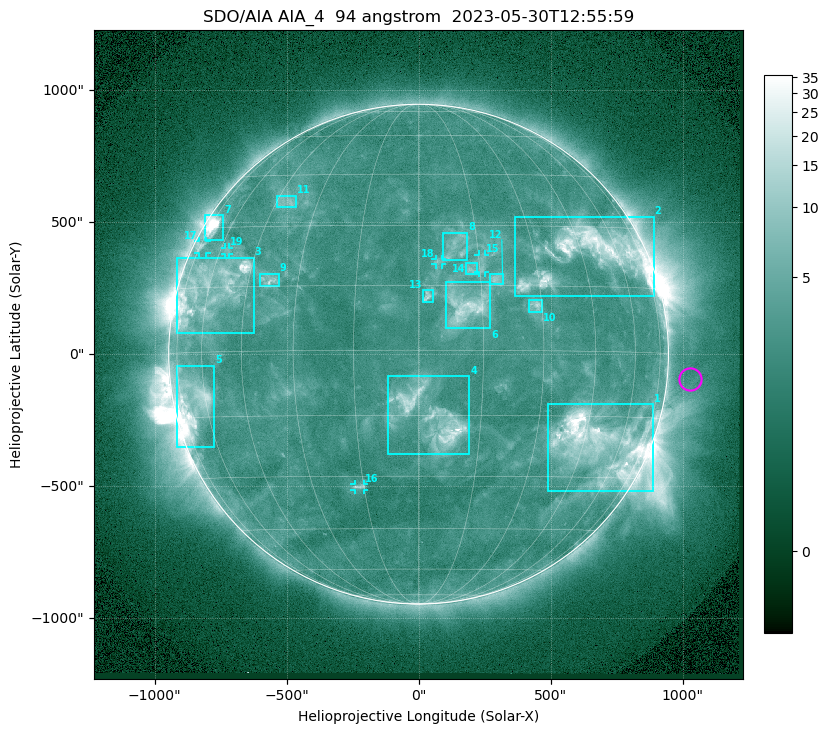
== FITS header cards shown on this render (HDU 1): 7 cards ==
TELESCOP= 'SDO/AIA '           / For AIA: SDO/AIA
INSTRUME= 'AIA_4   '           / For AIA: AIA_ATA1, AIA_ATA2, AIA_ATA3 or AIA_AT
WAVELNTH=                   94 / [angstrom] Wavelength
WAVEUNIT= 'angstrom'           / Wavelength unit: angstrom
DATE-OBS= '2023-05-30T12:55:59.122' / [ISO] Date when observation started; ISO 8
CTYPE1  = 'HPLN-TAN'           / CTYPE1: HPLN
CTYPE2  = 'HPLT-TAN'           / CTYPE2: HPLT

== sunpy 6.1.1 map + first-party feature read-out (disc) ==
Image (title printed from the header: SDO/AIA AIA_4  94 angstrom  2023-05-30T12:55:59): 1024 x 1024 px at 2.4 arcsec/px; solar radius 947 arcsec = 394 px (full disc in frame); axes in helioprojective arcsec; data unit not stated in the header (colour bar unlabelled)
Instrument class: DISC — disc imager (sunpy class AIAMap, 94 A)
Bright regions (active regions / flare kernels): reference = the median radial profile (limb darkening/brightening removed); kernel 9 px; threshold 5 sigma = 3.79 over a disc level ~2.54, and >= 1.15x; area >= 12 px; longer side >= 9 px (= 22 arcsec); searched inside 0.97 R_sun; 19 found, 19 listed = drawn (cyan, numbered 1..; 5 of them under ~33 arcsec drawn as corner ticks so the feature stays visible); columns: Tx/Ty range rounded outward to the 5 arcsec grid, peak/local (2 s.f.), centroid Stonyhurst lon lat
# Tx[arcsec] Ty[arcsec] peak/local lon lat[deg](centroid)
1 490..890 -520..-190 18 +51 -22
2 365..890 220..520 9.8 +48 +23
3 -915..-625 80..365 10 -58 +15
4 -120..195 -380..-85 10 +3 -16
5 -920..-775 -350..-40 12 -66 -11
6 105..270 95..275 6.6 +11 +10
7 -810..-740 435..525 15 -70 +30
8 90..185 355..460 3.3 +10 +24
9 -600..-530 255..305 4.5 -39 +17
10 420..470 160..210 4.7 +28 +10
11 -535..-465 560..600 3.3 -41 +37
12 265..320 265..305 4.4 +19 +17
13 15..55 200..245 4.5 +2 +13
14 180..220 305..345 3.6 +13 +19
15 225..255 310..380 3.4 +16 +20
16 -245..-205 -515..-490 3.3 -16 -33
17 -835..-805 385..430 3.5 -72 +25
18 65..90 340..360 2.8 +5 +21
19 -735..-715 380..405 2.7 -57 +24
Off-limb structures (1.02-1.3 R_sun): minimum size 162 px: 2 found; the strongest spans PA ~225..305 deg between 1.02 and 1.3 R_sun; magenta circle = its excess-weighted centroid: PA ~265 deg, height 1.09 R_sun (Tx ~1030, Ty ~-90 arcsec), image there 1.5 x the reference